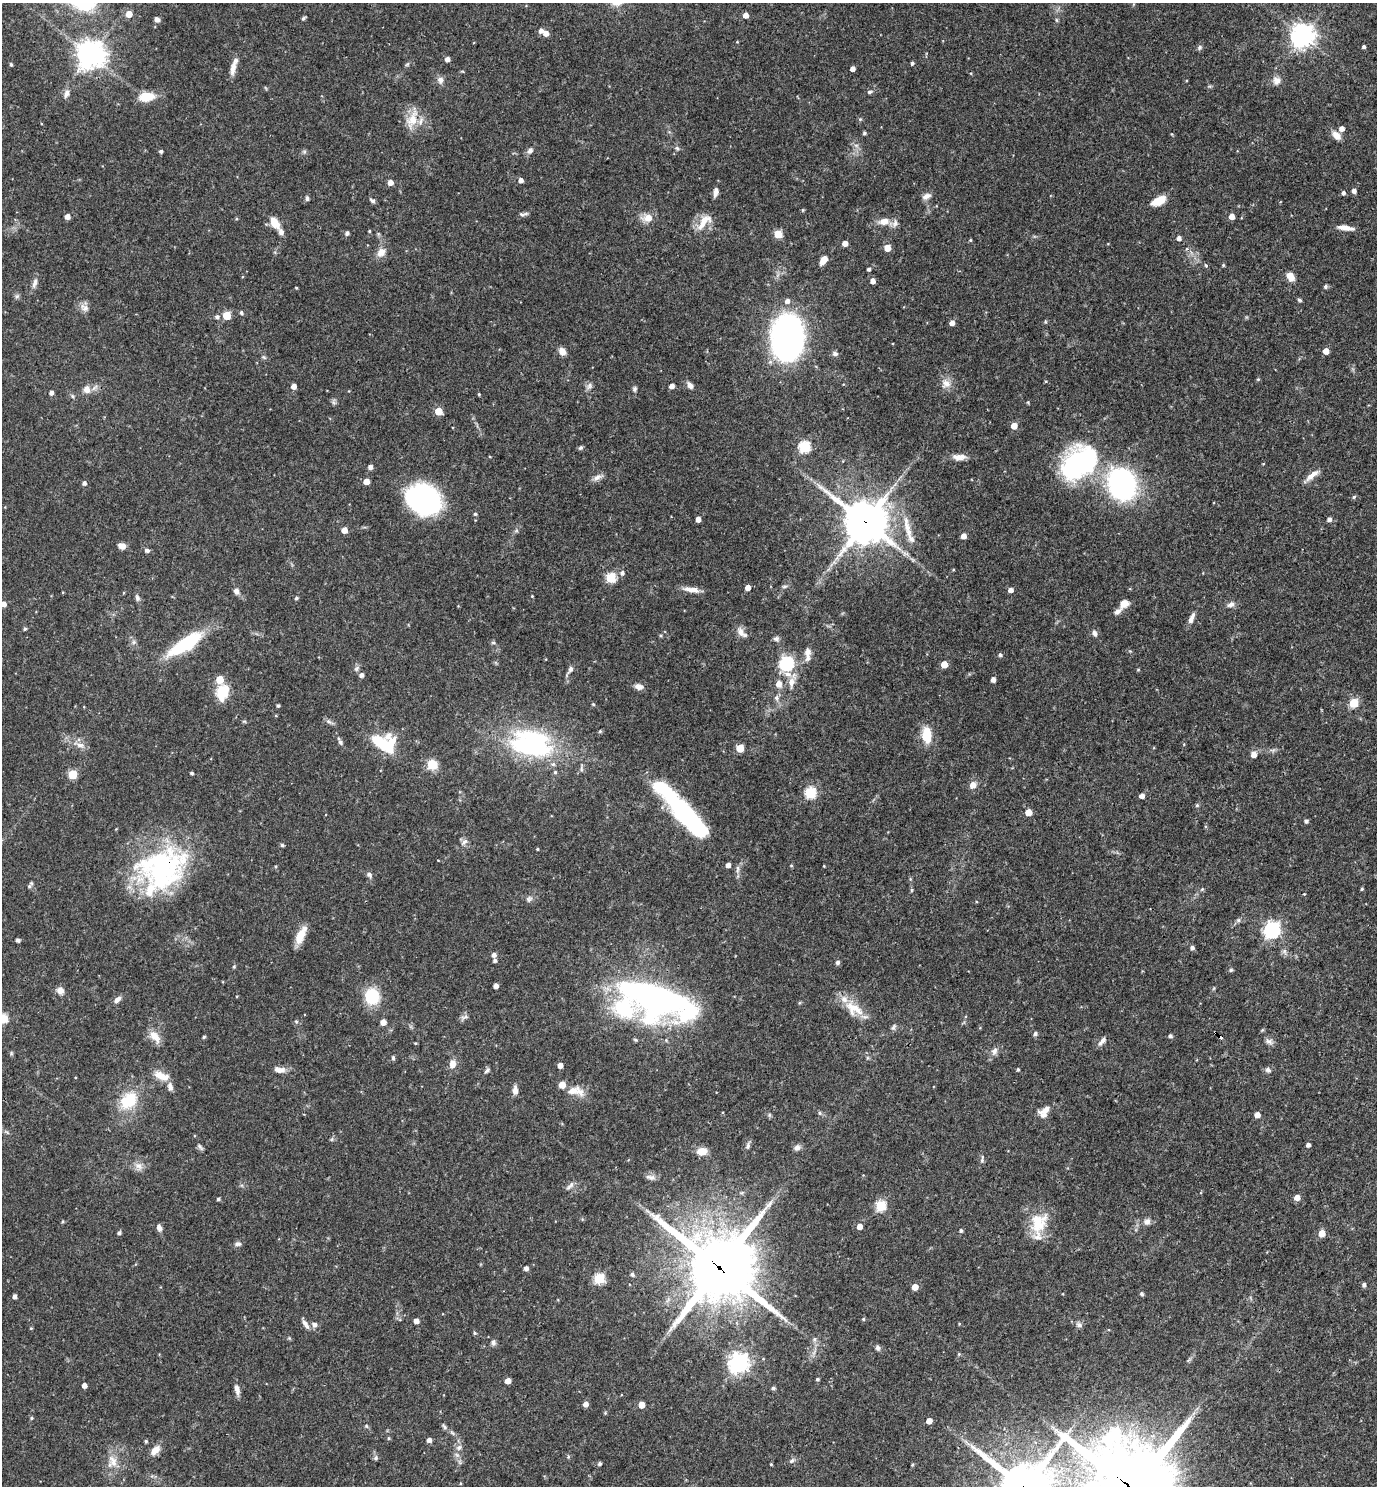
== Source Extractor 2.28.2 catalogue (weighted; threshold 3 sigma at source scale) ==
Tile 6 of 4 x 4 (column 2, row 2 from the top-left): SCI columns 1523-2897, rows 2967-4450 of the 5936 x 5933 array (HDU 1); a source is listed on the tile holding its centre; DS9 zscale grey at full resolution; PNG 1379 x 1488 px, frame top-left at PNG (2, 3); no overlay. Shown black and unused: <1% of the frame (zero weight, under 3 of 4 exposures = <1% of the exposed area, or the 3 px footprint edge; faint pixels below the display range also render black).
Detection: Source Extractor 2.28.2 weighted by HDU 2 'WHT'; one run over the whole footprint, this tile lists its part. Background 0.0527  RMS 0.0031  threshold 0.0142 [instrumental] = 3 sigma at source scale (4.5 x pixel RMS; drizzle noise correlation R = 1.50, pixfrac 1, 0.05/0.05 arcsec/px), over >= 5 px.
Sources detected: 312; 3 inside a brighter object's white glare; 1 cosmic-ray / hot-pixel residue — not listed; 11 inside a brighter listed object's ellipse — not listed separately; the other 297 listed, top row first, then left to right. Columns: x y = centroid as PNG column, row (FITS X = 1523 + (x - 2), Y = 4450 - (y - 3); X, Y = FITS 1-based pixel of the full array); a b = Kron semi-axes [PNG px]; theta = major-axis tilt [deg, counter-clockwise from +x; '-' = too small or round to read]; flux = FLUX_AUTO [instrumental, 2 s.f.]
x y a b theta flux
129 14 5 5 - 3.9
746 15 5 4 - 2.2
303 18 6 4 29 0.53
157 19 6 5 - 1.2
1057 20 6 4 -70 0.41
541 31 6 5 - 1.3
546 33 5 5 - 2.3
1302 36 9 8 - 210
1200 47 7 6 - 0.69
1364 47 4 4 - 0.64
90 55 9 9 - 360
447 59 4 4 - 1.6
912 63 4 4 - 0.66
11 64 4 4 - 0.51
407 64 6 5 - 0.48
233 68 18 7 79 2.4
852 69 4 4 - 1.7
440 80 10 8 -87 1.4
1276 81 11 10 - 1.9
869 92 5 5 - 0.73
66 93 13 7 70 1.6
146 97 19 10 8 5.8
860 119 4 4 - 0.38
412 120 24 15 68 5.9
1342 129 5 5 - 1.7
864 133 4 4 - 0.57
1336 135 13 8 -43 2.3
856 145 7 4 -18 0.7
677 148 7 4 -45 0.57
530 150 8 6 56 1.2
161 151 4 4 - 0.62
521 180 5 4 - 1.5
390 183 5 5 - 2.3
1354 191 5 5 - 1.1
716 192 11 6 81 1.8
1343 193 5 4 - 0.77
926 196 12 7 25 1.6
307 198 7 5 -77 0.67
372 201 9 4 -29 0.67
1159 201 15 7 26 5.9
803 210 5 3 - 0.3
522 214 8 5 -21 0.74
1231 216 4 4 - 2.7
67 217 4 4 - 2
648 218 11 8 5 3.9
704 221 29 11 50 5
884 221 14 8 8 3.1
274 222 13 7 -58 4.7
1345 228 18 5 -9 2.5
369 231 3 3 - 0.33
347 233 4 4 - 0.88
778 234 5 5 - 10
1179 238 4 4 - 1.3
970 240 4 3 - 0.34
845 243 4 4 - 2.5
887 248 5 5 - 4.7
381 252 12 9 52 2.7
823 260 10 6 54 3
1223 265 4 4 - 0.36
1206 266 5 3 - 0.62
869 269 4 4 - 0.76
1290 276 10 7 -52 2.8
873 281 4 4 - 2.1
35 283 13 6 72 1.5
1325 286 5 5 - 0.58
17 296 6 5 - 0.61
1299 300 6 4 -28 0.49
787 301 6 6 - 1.4
84 308 13 9 -40 1.9
241 313 5 4 - 0.66
227 315 5 5 - 9.3
217 317 5 5 - 0.85
952 323 5 4 - 1.9
787 337 28 19 89 160
562 351 8 7 - 2.3
1326 351 4 4 - 3.1
835 354 8 6 -21 0.81
264 357 7 5 -44 0.55
1258 379 4 4 - 0.37
946 384 13 13 - 2.7
690 385 9 6 -57 1.4
294 386 4 4 - 2.1
589 386 10 7 56 1.1
671 386 4 4 - 1.6
87 389 10 9 - 2.2
635 389 8 5 83 0.63
51 393 4 4 - 1.1
479 394 4 3 - 0.33
72 396 5 5 - 0.52
333 402 7 4 -71 0.63
1028 402 4 4 - 0.34
438 411 5 5 - 7.8
1014 426 5 5 - 3.6
804 447 6 5 - 29
580 448 6 5 - 0.6
959 457 18 7 -1 2.6
1079 463 39 26 38 56
1263 464 4 3 - 0.22
370 467 6 6 - 0.96
1312 475 21 6 38 2.5
597 477 14 6 27 1.5
366 481 4 4 - 3.4
84 483 5 4 - 0.93
1122 484 22 19 -69 78
1354 497 6 4 46 0.46
424 500 28 21 -27 75
475 514 4 4 - 0.44
698 519 4 4 - 2.2
1329 519 5 4 - 1.2
865 522 15 13 -43 1000
907 526 33 8 -79 4.8
344 530 4 4 - 3.1
964 536 4 4 - 2.5
122 546 7 6 - 2.2
147 550 7 5 -15 0.82
622 573 6 6 - 1.1
611 578 5 5 - 18
784 586 8 4 9 0.58
748 588 4 4 - 2.3
691 589 22 6 -9 2.6
1011 590 5 4 - 1.6
236 591 8 6 -63 1.5
532 596 3 3 - 0.24
137 598 9 6 -81 0.9
296 598 5 4 - 0.47
3 604 4 4 - 2
1124 604 12 9 29 2.5
1231 604 10 7 25 1.4
1191 618 15 6 67 1.8
25 629 4 4 - 0.55
741 632 17 8 -47 2.1
1095 633 8 6 -69 1.1
776 639 7 7 - 0.98
134 642 7 4 90 0.72
493 643 6 4 -1 0.46
185 644 42 13 33 22
808 654 18 7 89 2.4
1000 655 5 4 - 0.7
787 664 7 6 - 46
944 664 5 5 - 4.6
570 669 11 6 61 1.2
1138 670 5 3 - 0.29
361 675 5 5 - 1.2
993 679 4 4 - 1.7
220 680 5 5 - 7.2
791 682 17 9 78 3
779 684 8 7 - 2.1
639 687 9 7 -14 1.9
222 692 7 6 - 30
776 698 7 6 - 1.1
1354 703 5 5 - 15
593 704 4 4 - 0.34
278 706 3 3 - 0.51
244 721 6 3 -18 0.36
328 721 8 4 -19 0.75
600 731 5 4 - 0.39
927 735 22 12 -86 5.9
340 742 8 6 -62 0.77
383 742 28 16 -20 18
531 744 41 25 -12 53
80 745 11 6 -8 1.7
740 748 5 5 - 6.4
1254 754 6 5 - 2.2
432 764 11 10 - 4.9
555 772 5 5 - 0.5
192 773 3 3 - 0.55
72 775 5 5 - 12
973 785 7 7 - 2.3
810 793 6 5 - 28
1142 796 4 4 - 1.7
1197 805 5 4 - 0.43
1029 812 5 5 - 4.4
687 815 40 18 -41 31
1306 821 5 4 - 0.78
464 842 11 6 44 1.2
282 845 5 4 - 0.5
537 849 3 3 - 0.32
728 865 4 4 - 1.6
791 865 4 4 - 0.33
824 866 3 2 - 0.22
162 869 59 45 20 60
738 869 12 4 89 1
369 875 8 6 -39 0.93
29 886 6 5 - 0.67
1202 889 5 5 - 0.41
1362 889 4 3 - 0.39
911 890 6 4 90 0.39
1304 894 3 3 - 0.22
529 899 9 8 - 1.1
1238 920 6 5 - 0.57
1272 930 7 6 - 95
301 935 21 8 64 5
18 940 4 3 - 0.85
1192 948 5 4 - 0.89
494 955 5 5 - 1.3
495 961 4 4 - 0.68
837 962 5 4 - 0.95
234 966 5 3 - 0.32
1231 970 5 4 - 0.44
496 986 4 4 - 1.6
60 990 8 7 - 2
372 996 16 14 -81 12
654 998 70 32 -18 120
117 999 11 6 43 1.3
854 1008 29 16 -32 7.2
464 1017 12 4 14 0.85
2 1018 5 5 - 16
296 1021 6 4 -2 0.44
383 1022 5 4 - 2.4
893 1027 9 6 68 0.75
1215 1032 2 2 - 0.46
1035 1034 5 5 - 0.79
1170 1036 4 4 - 0.87
155 1037 19 10 -50 3.4
204 1037 5 4 - 0.36
1102 1041 13 5 51 1.4
1269 1041 11 7 -26 1.2
415 1043 4 3 - 0.28
994 1051 11 7 65 1.5
11 1053 6 4 -73 0.42
393 1058 6 5 - 0.5
452 1064 8 6 -88 2.9
560 1065 4 4 - 1.9
1018 1069 4 3 - 0.47
280 1070 14 7 -9 2.3
487 1070 8 5 49 0.77
1268 1070 8 6 -37 0.89
162 1076 22 10 -21 3.8
562 1085 5 5 - 4.9
515 1090 10 6 -89 1.8
573 1091 18 9 23 3.5
129 1101 19 14 46 13
1046 1109 19 8 27 2.4
820 1113 6 4 -70 0.46
769 1115 6 4 72 0.43
1257 1115 4 4 - 2.4
1308 1145 4 4 - 1.1
748 1146 9 5 79 0.87
797 1148 9 7 56 1.2
702 1151 10 7 5 3.8
982 1159 12 5 86 0.79
139 1166 13 9 -50 2
651 1177 15 6 -8 1.4
570 1186 14 5 48 1.1
1297 1197 5 5 - 2.4
218 1199 3 3 - 0.64
880 1206 6 5 - 20
63 1221 5 3 - 0.33
1147 1222 9 8 - 1.5
1038 1223 28 22 66 9.8
859 1226 5 4 - 2.5
159 1228 9 6 -75 1.2
961 1231 5 4 - 0.6
119 1233 4 4 - 0.78
1322 1233 5 5 - 4.5
238 1244 9 6 1 0.95
719 1267 24 22 -36 2400
526 1268 4 4 - 1.3
632 1274 5 4 - 0.75
599 1279 5 5 - 22
1364 1285 5 5 - 0.85
915 1287 5 4 - 3.3
1142 1294 6 5 - 0.55
14 1296 4 4 - 1
863 1319 4 4 - 0.44
416 1321 4 4 - 2.1
305 1324 15 5 -57 1.4
314 1325 8 7 - 1.3
1079 1325 10 7 -19 1.1
31 1328 4 3 - 0.24
474 1333 5 4 - 0.42
814 1339 7 6 - 0.87
493 1343 8 6 -80 0.99
877 1348 7 5 -77 0.81
959 1354 5 4 - 0.35
739 1363 7 7 - 160
817 1379 4 4 - 0.49
508 1381 4 4 - 2.4
84 1385 4 4 - 1.7
773 1388 5 4 - 0.63
237 1390 15 6 -77 1.7
585 1404 4 4 - 1.9
642 1405 5 5 - 4.3
31 1418 4 4 - 0.38
929 1421 4 4 - 3
366 1426 5 5 - 0.43
444 1426 10 5 -52 0.8
388 1438 4 4 - 0.4
429 1440 4 4 - 1.4
146 1441 4 3 - 0.49
459 1448 9 6 49 1.2
155 1450 14 8 45 2.8
376 1458 7 5 83 0.6
792 1460 8 5 41 0.76
113 1461 18 11 -65 3.8
600 1464 4 4 - 0.72
771 1464 3 3 - 0.3
Overlapping masked pixels (flux is a lower limit): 4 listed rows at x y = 865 522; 162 869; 1215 1032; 719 1267
Isophote crosses this tile's border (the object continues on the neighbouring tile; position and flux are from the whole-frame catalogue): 2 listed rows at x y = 3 604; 2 1018